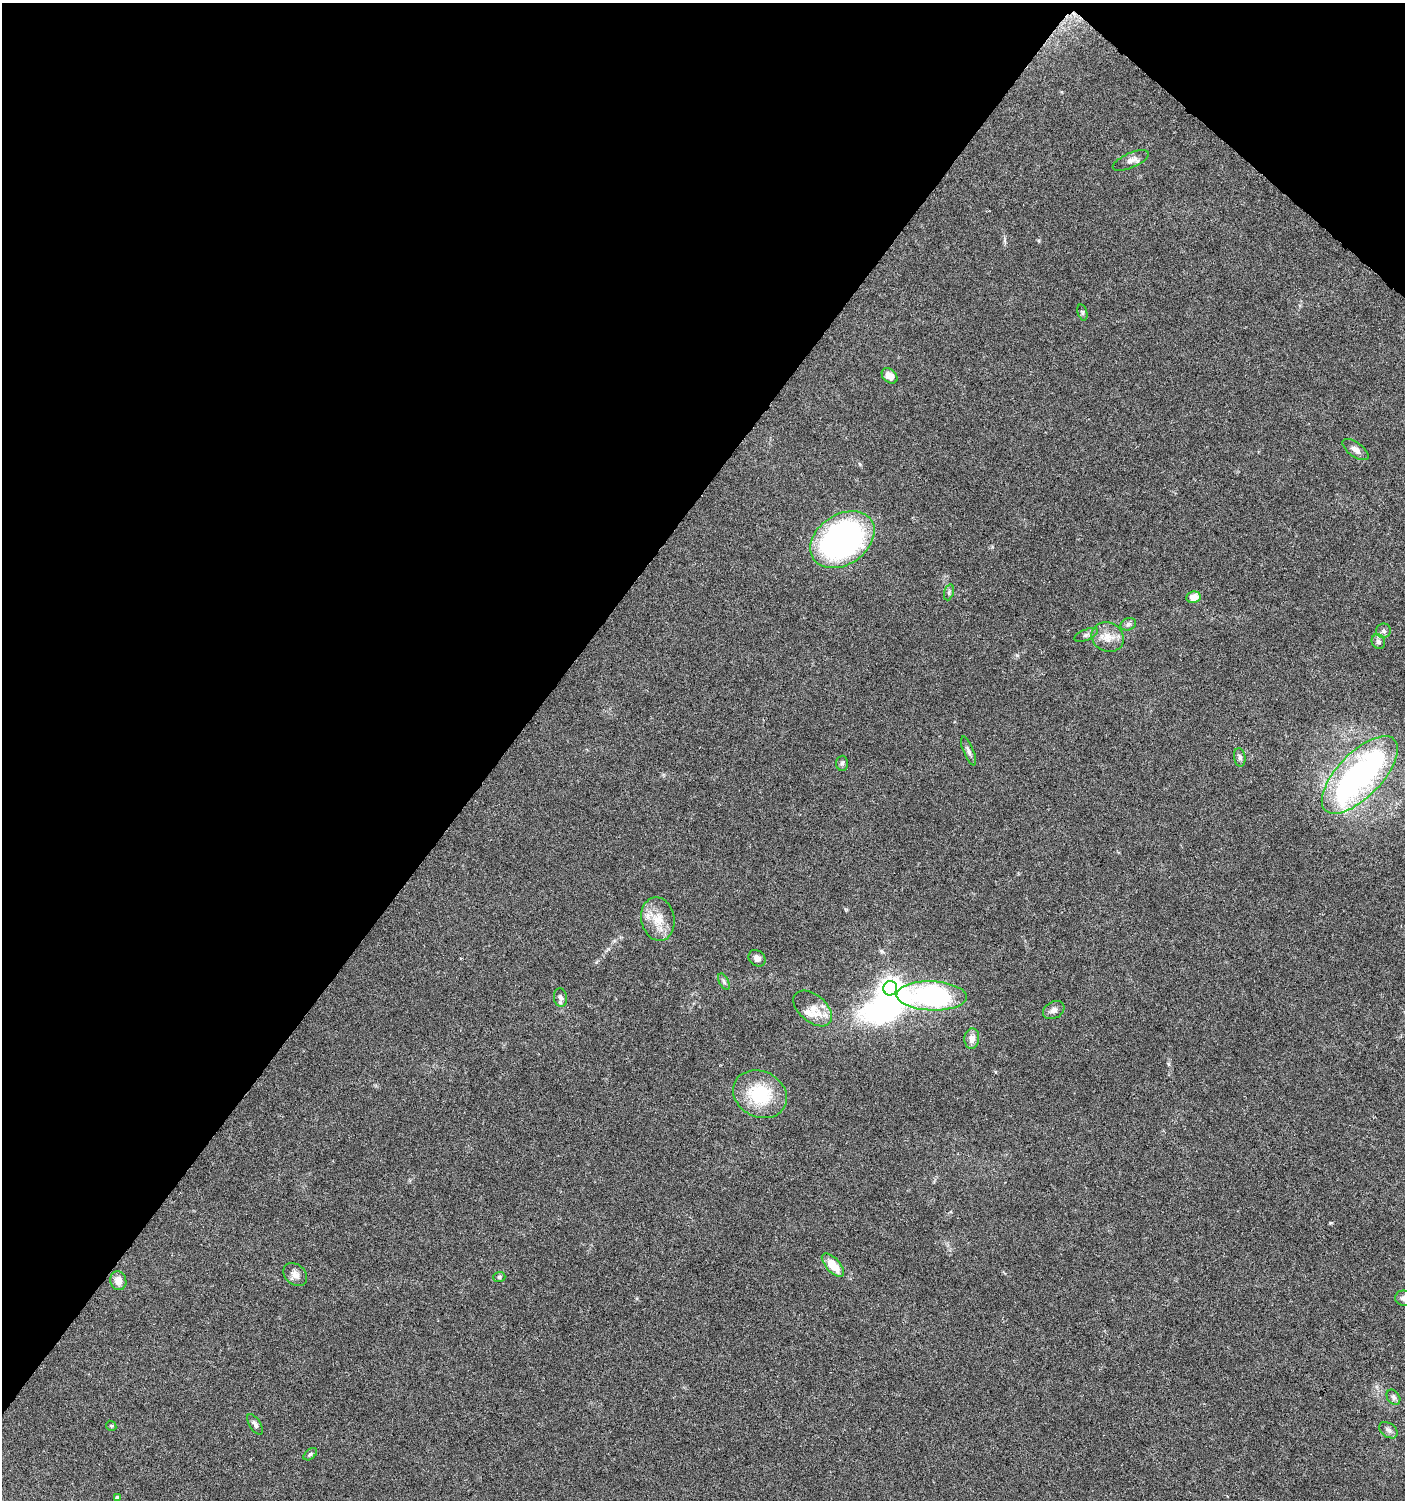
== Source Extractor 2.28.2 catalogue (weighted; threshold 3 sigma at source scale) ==
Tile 2 of 4 x 4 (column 2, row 1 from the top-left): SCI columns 1646-3048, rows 4498-5995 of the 6029 x 6005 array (HDU 1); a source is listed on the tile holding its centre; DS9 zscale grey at full resolution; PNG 1407 x 1502 px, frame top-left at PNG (2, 3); each listed source drawn as its Kron ellipse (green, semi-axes under 4 px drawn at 4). Shown black and unused: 38% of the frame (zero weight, under 5 of 9 exposures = <1% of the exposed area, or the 3 px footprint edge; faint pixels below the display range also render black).
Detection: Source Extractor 2.28.2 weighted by HDU 2 'WHT'; one run over the whole footprint, this tile lists its part. Background 0.0353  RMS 0.0025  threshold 0.0101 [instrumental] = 3 sigma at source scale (4.09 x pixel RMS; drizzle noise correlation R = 1.36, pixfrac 0.8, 0.0396/0.0396 arcsec/px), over >= 5 px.
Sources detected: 41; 2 inside a brighter object's white glare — neither listed nor drawn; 2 inside a brighter listed object's ellipse — not listed separately; the other 37 listed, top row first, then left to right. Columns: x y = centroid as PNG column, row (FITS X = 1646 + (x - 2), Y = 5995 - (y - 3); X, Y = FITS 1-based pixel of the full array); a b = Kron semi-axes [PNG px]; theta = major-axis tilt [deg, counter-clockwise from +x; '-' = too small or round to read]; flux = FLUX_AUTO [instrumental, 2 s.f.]
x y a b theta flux
1131 160 19 7 24 1.3
1082 312 8 4 -75 0.38
890 376 9 6 -44 2.1
1355 450 15 7 -36 1.3
842 540 35 25 34 83
949 592 8 4 72 0.51
1193 597 7 5 9 2.6
1128 624 8 6 22 0.6
1383 631 7 7 - 0.65
1086 635 12 5 23 0.7
1108 637 16 14 -28 3
1378 641 7 6 - 0.8
968 751 15 5 -68 0.81
1240 757 9 5 -81 0.64
842 763 7 6 - 0.51
1360 775 49 22 46 60
658 919 22 16 -78 4.6
757 958 9 7 -39 1
724 982 9 4 -64 0.54
890 988 7 7 - 160
932 996 35 14 -2 42
560 997 9 6 -83 0.9
813 1008 22 13 -40 3.2
1054 1010 11 8 29 1
972 1039 10 7 85 1.7
760 1094 28 23 -27 13
833 1265 15 7 -48 4.3
295 1274 13 10 -43 1.4
499 1277 6 5 - 0.42
118 1281 9 8 - 2.1
1404 1298 8 7 - 0.99
1393 1397 8 6 -56 0.64
255 1424 12 5 -57 0.72
111 1426 5 4 - 0.3
1388 1430 10 7 -35 0.82
310 1454 8 5 39 0.46
117 1497 4 3 - 0.43
Isophote crosses this tile's border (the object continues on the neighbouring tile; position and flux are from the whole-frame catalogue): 1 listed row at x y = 1404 1298